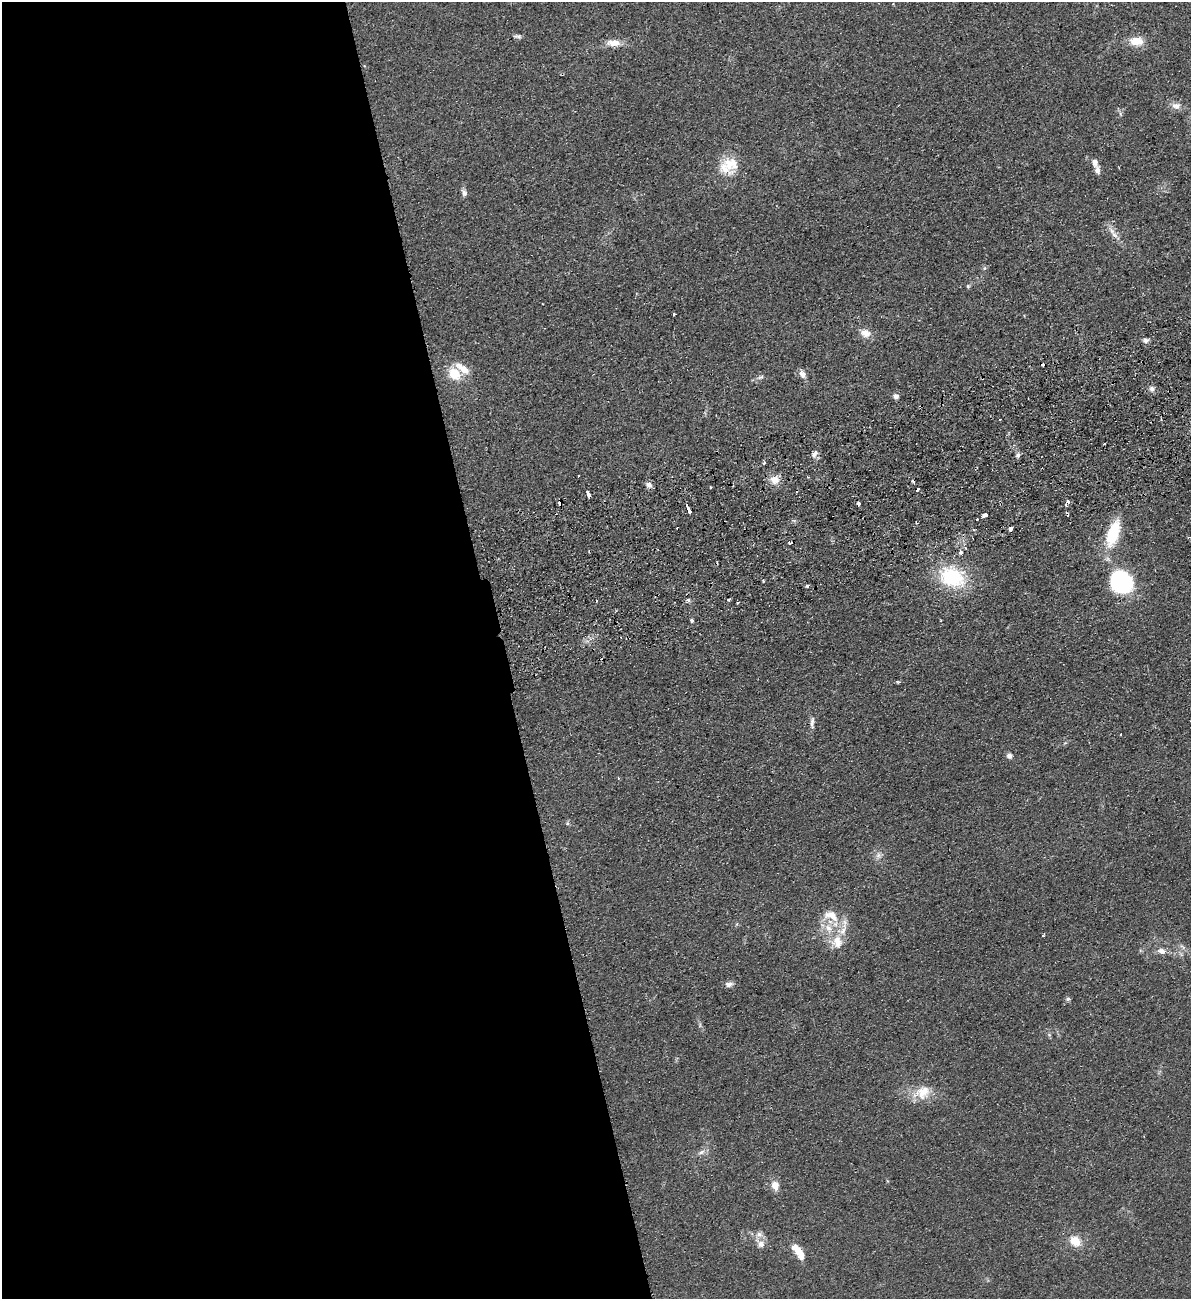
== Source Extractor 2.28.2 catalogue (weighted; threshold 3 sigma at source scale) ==
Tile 9 of 4 x 4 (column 1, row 3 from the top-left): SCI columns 166-1354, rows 1353-2649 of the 5207 x 5300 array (HDU 1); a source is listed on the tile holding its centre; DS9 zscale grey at full resolution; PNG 1193 x 1301 px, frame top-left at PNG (2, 2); no overlay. Shown black and unused: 42% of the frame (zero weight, under 2 of 3 exposures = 3% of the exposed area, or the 3 px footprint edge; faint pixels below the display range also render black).
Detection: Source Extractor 2.28.2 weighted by HDU 2 'WHT'; one run over the whole footprint, this tile lists its part. Background 0.0587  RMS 0.009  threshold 0.0405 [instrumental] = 3 sigma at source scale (4.5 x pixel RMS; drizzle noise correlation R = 1.50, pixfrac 1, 0.05/0.05 arcsec/px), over >= 5 px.
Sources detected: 80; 12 cosmic-ray / hot-pixel residue — not listed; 7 inside a brighter listed object's ellipse — not listed separately; the other 61 listed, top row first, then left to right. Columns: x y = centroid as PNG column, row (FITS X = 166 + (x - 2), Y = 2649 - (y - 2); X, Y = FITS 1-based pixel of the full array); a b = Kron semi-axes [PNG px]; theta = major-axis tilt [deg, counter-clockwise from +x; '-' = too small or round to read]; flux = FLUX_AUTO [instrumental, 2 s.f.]
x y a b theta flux
518 36 11 5 -5 2.3
1136 41 15 10 -4 15
613 43 17 8 0 9.9
1176 106 13 9 -8 5.9
1095 163 11 7 -88 4.1
731 164 24 22 -20 21
464 193 10 6 -74 3
1114 235 12 6 -40 4.9
968 286 5 5 - 1.3
674 314 3 3 - 1.7
865 333 13 9 -18 8.3
1145 340 7 6 - 2.7
454 374 14 11 -52 20
803 374 10 7 -58 4.9
761 377 7 4 24 1.9
1152 389 7 7 - 3.2
896 396 5 5 - 4.2
1104 444 3 2 - 0.87
814 454 11 6 61 3.4
1018 455 7 6 - 2.3
764 462 4 3 - 2.1
808 477 3 3 - 0.74
775 480 13 12 - 8.6
649 485 8 7 - 4
711 487 3 3 - 1.7
588 494 5 3 - 8.7
1068 502 4 4 - 2.1
560 503 4 4 - 8.8
858 503 4 3 - 5.5
689 510 8 3 -63 23
985 515 5 4 - 8.5
977 519 3 2 - 0.81
917 523 3 3 - 0.98
1010 529 4 3 - 40
1113 533 30 13 72 40
960 552 4 3 - 7.5
952 577 27 21 -23 64
763 581 3 3 - 2.3
1122 582 22 17 -45 110
807 586 3 3 - 2.7
688 600 4 4 - 2.4
729 600 3 3 - 1.9
692 620 3 3 - 2.3
897 682 5 3 - 1.3
812 723 19 5 88 4.3
1120 734 3 2 - 0.73
1009 756 7 6 - 3.2
567 823 6 4 -47 1.3
878 855 9 7 -80 3.9
831 916 24 14 -23 17
1043 935 4 3 - 0.95
837 942 19 15 -81 16
1162 951 9 7 -2 5.4
729 984 10 7 9 3.6
1068 999 6 5 - 1.8
923 1092 22 19 42 19
701 1152 9 6 28 3.3
775 1185 12 9 -73 8
1075 1241 13 10 -41 13
761 1244 11 9 -45 6.3
798 1252 18 7 -57 17
Overlapping masked pixels (flux is a lower limit): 2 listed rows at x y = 775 480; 560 503